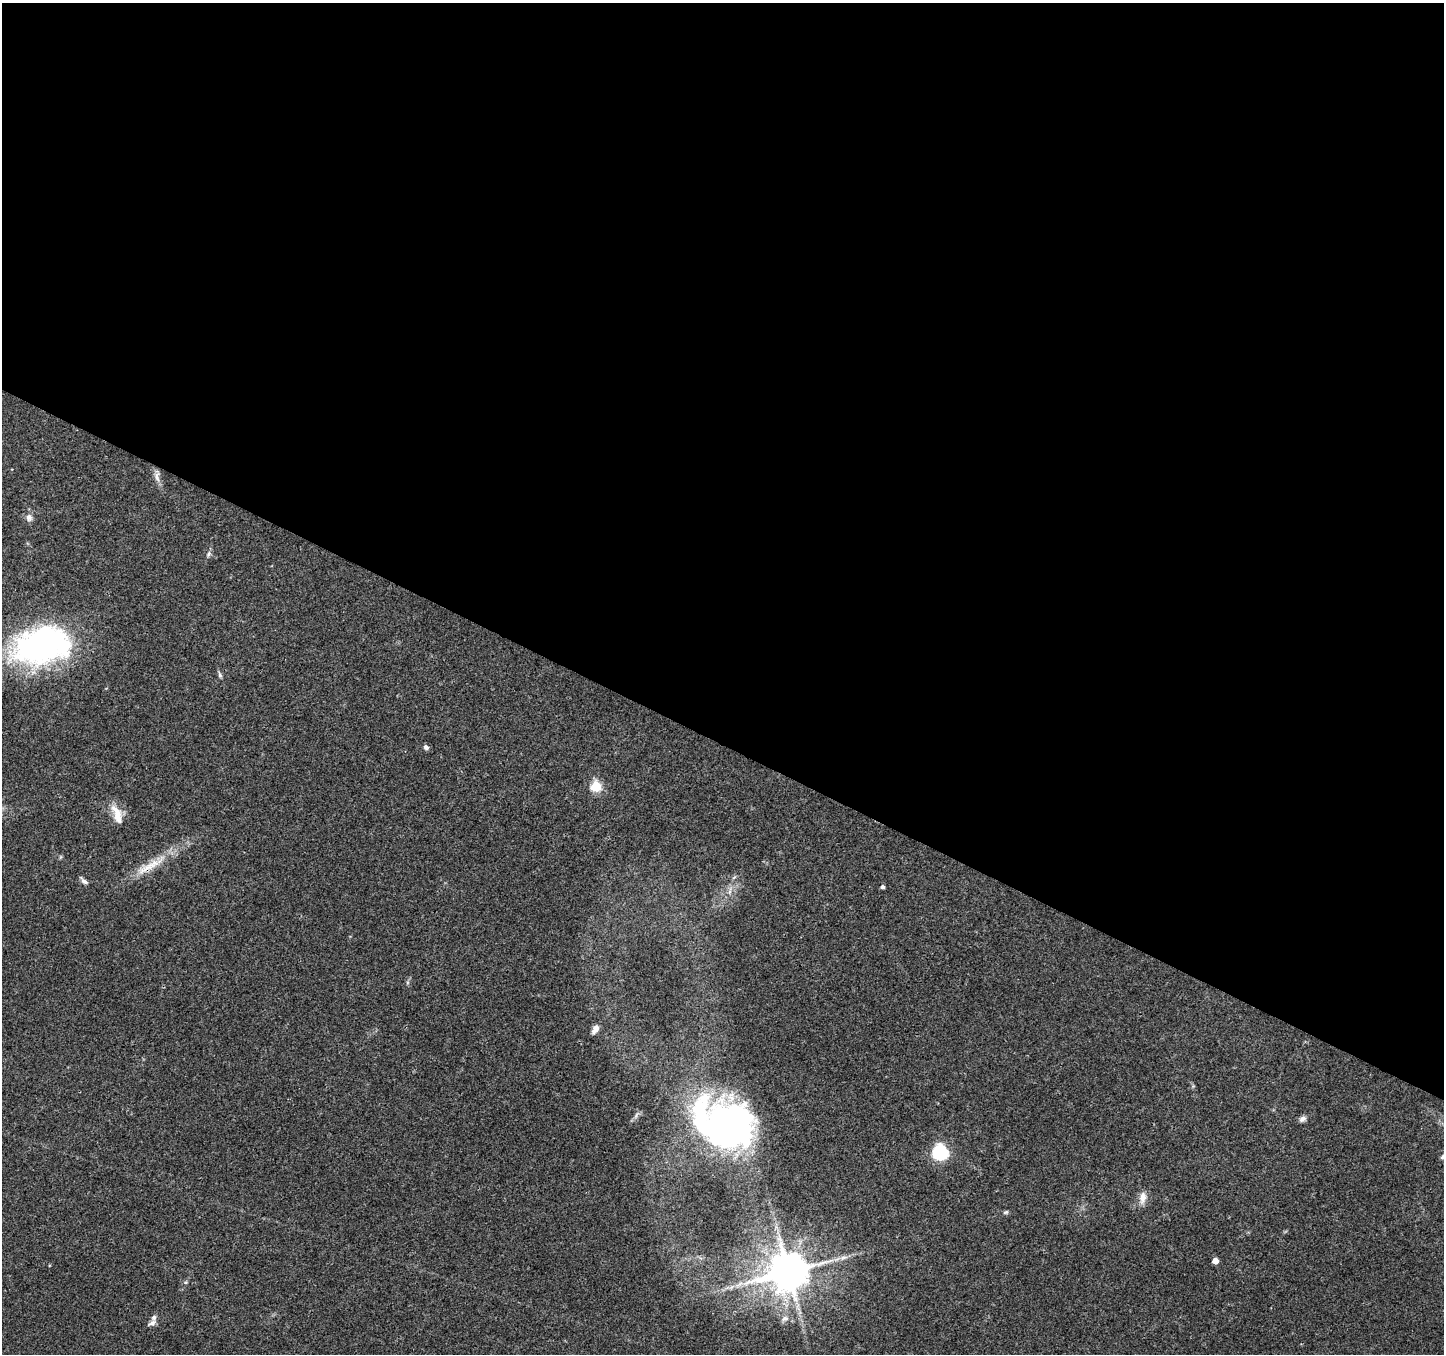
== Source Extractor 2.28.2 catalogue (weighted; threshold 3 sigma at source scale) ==
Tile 3 of 4 x 4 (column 3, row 1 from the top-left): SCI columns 2885-4326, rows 4253-5604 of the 5776 x 5870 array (HDU 1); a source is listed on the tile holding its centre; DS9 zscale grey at full resolution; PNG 1446 x 1356 px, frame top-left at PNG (2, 3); no overlay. Shown black and unused: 55% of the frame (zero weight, under 3 of 4 exposures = <1% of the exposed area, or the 3 px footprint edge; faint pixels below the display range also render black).
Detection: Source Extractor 2.28.2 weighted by HDU 2 'WHT'; one run over the whole footprint, this tile lists its part. Background 0.0518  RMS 0.0036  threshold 0.0162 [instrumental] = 3 sigma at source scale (4.5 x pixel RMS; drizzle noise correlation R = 1.50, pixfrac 1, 0.0396/0.0396 arcsec/px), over >= 5 px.
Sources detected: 31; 3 inside a brighter object's white glare — not listed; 1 inside a brighter listed object's ellipse — not listed separately; the other 27 listed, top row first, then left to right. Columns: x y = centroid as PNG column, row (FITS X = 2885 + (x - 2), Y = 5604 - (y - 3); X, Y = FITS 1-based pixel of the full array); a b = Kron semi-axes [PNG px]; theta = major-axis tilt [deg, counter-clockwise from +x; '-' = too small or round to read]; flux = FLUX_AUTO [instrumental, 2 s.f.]
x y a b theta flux
157 476 19 7 -87 2.3
29 517 11 8 -76 1.8
208 554 9 6 64 1
41 645 64 38 11 95
220 675 10 4 -75 0.82
426 747 7 6 - 1.1
596 787 6 5 - 27
117 815 28 10 -70 5.2
150 866 58 10 31 10
84 881 11 4 -43 1.2
883 887 4 4 - 0.93
729 892 7 4 89 0.95
595 1029 9 6 59 2.3
636 1115 9 3 59 0.87
1302 1119 9 6 35 1.4
722 1124 59 42 85 100
939 1152 18 17 - 15
1443 1157 5 5 - 1
1143 1198 18 9 82 2.9
1006 1212 7 5 15 0.62
843 1258 11 5 19 1.6
1215 1261 5 4 - 4.2
788 1272 11 10 - 1300
186 1282 6 4 71 0.5
739 1284 16 4 35 1.6
785 1318 10 7 20 1.7
152 1323 13 6 31 1.4
Overlapping masked pixels (flux is a lower limit): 1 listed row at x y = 150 866
Isophote crosses this tile's border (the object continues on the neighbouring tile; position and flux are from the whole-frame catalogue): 1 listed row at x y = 1443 1157